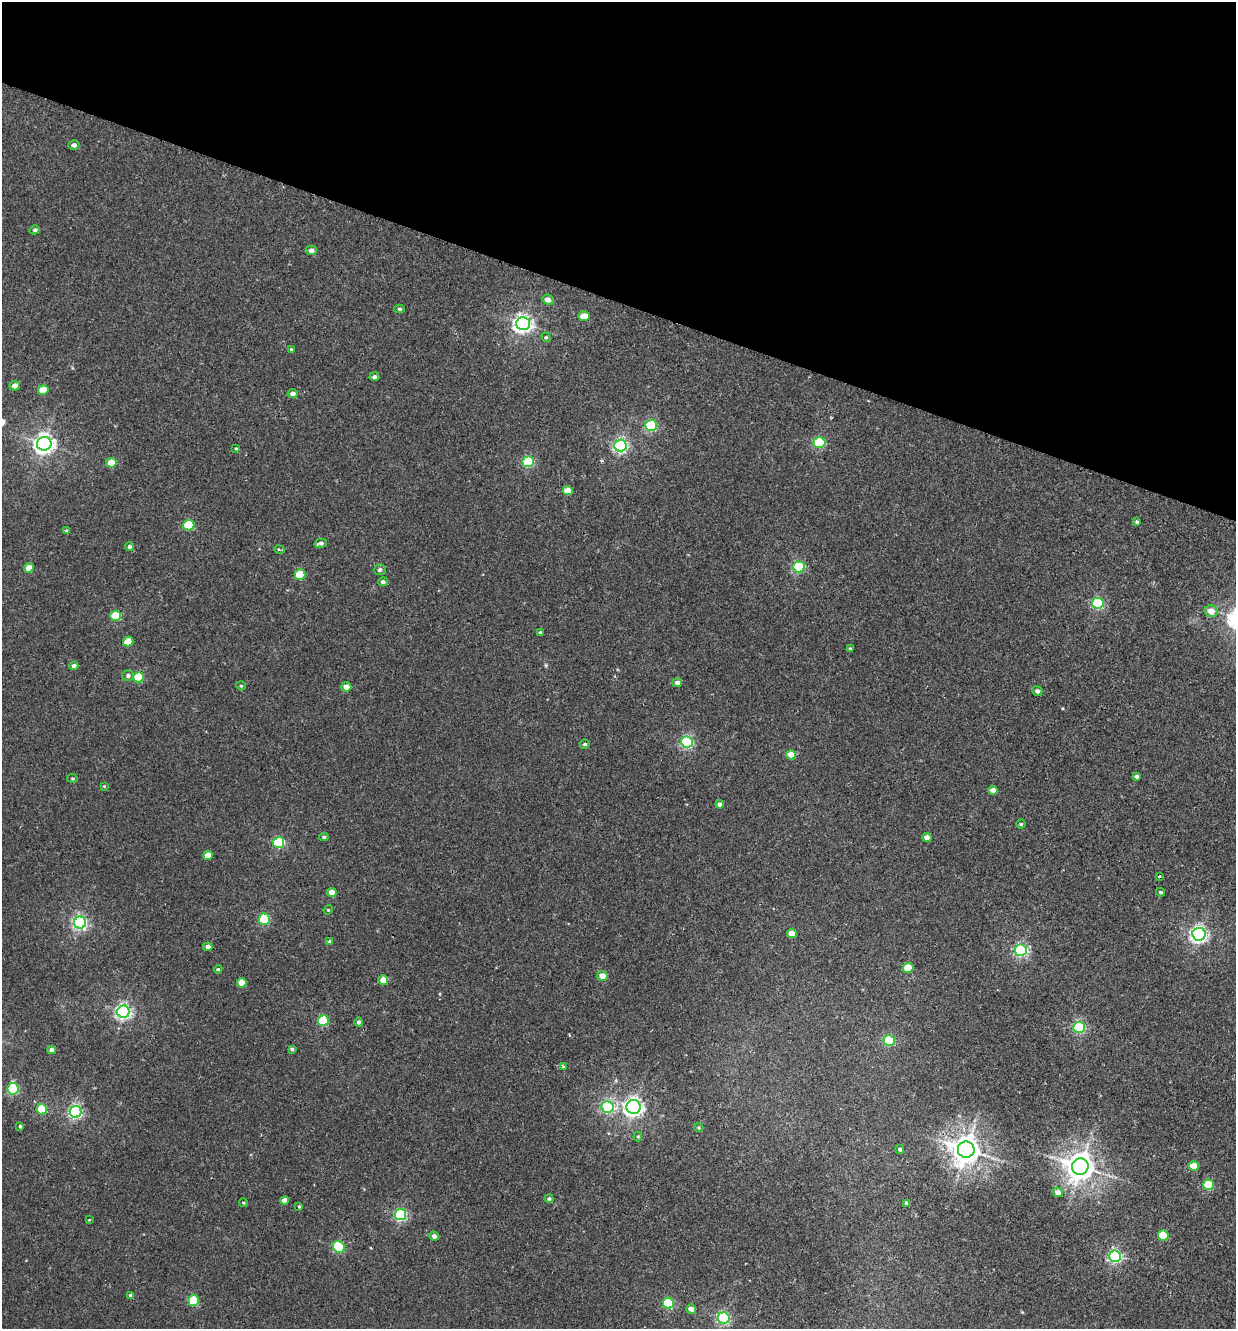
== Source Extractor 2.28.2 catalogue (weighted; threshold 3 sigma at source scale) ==
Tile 2 of 4 x 4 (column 2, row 1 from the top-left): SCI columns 1549-2782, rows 4005-5331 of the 5438 x 5356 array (HDU 1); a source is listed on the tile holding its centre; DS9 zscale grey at full resolution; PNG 1238 x 1331 px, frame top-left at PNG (2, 2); each listed source drawn as its Kron ellipse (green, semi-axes under 4 px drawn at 4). Shown black and unused: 23% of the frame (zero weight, under 2 of 3 exposures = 3% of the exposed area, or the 3 px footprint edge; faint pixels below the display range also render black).
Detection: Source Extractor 2.28.2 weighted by HDU 2 'WHT'; one run over the whole footprint, this tile lists its part. Background 0.026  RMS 0.0068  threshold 0.0307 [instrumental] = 3 sigma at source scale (4.5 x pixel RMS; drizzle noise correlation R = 1.50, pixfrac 1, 0.05/0.05 arcsec/px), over >= 5 px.
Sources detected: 114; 2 cosmic-ray / hot-pixel residue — neither listed nor drawn; the other 112 listed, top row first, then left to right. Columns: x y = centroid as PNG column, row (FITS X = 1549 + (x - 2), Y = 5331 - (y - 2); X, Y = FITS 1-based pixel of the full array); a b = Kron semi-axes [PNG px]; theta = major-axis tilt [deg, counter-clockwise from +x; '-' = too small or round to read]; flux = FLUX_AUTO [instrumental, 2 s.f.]
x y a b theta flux
74 145 5 4 - 2.7
35 230 5 4 - 1.2
311 250 5 4 - 2.7
548 300 6 5 - 3.8
400 309 5 4 - 1.2
584 316 5 4 - 11
523 324 7 6 - 290
546 337 5 4 - 0.97
291 349 3 3 - 0.61
374 377 5 4 - 1.7
15 386 5 5 - 4
43 390 5 4 - 14
293 394 5 4 - 3.4
651 425 6 5 - 77
819 442 6 5 - 57
44 444 7 7 - 350
620 445 6 6 - 160
236 448 4 3 - 0.64
528 462 6 5 - 64
111 463 5 5 - 14
568 491 5 4 - 11
1137 522 4 3 - 1
189 525 5 5 - 35
67 531 4 3 - 1.4
321 543 6 4 15 2.1
129 547 4 4 - 1.6
279 549 5 3 - 1.5
799 567 6 5 - 74
29 568 5 4 - 11
380 570 6 5 - 1.8
300 574 5 5 - 20
383 582 5 4 - 1.7
1098 603 6 5 - 77
1211 611 6 6 - 6.7
116 616 5 5 - 28
540 633 4 3 - 1.3
128 641 5 5 - 14
850 648 4 4 - 0.8
74 666 4 4 - 3
128 676 6 5 - 1.9
139 677 5 5 - 28
677 682 5 4 - 2.7
241 686 5 4 - 0.79
346 687 5 4 - 5
1037 691 5 5 - 2.1
687 742 6 5 - 100
585 744 5 4 - 1.3
791 755 5 4 - 9.9
1137 776 4 4 - 1.6
72 778 5 3 - 0.74
104 786 3 2 - 0.5
993 790 5 4 - 6
720 804 4 4 - 2.7
1021 824 4 4 - 0.82
324 837 4 4 - 0.89
927 837 4 4 - 4.8
279 843 5 5 - 62
208 855 5 4 - 7.9
1159 876 4 3 - 0.9
332 892 5 4 - 6.7
1160 892 4 3 - 0.88
328 910 5 4 - 0.64
264 919 5 5 - 53
80 923 6 6 - 160
792 933 5 4 - 8.6
1199 934 6 6 - 240
329 942 3 3 - 1.4
208 947 4 4 - 3.1
1021 950 6 6 - 120
908 968 5 5 - 18
218 969 4 4 - 0.86
602 976 5 5 - 5.7
383 980 5 4 - 8.3
242 983 5 4 - 8.1
123 1012 6 6 - 190
323 1021 5 5 - 46
358 1022 5 4 - 1.7
1079 1027 6 5 - 82
889 1041 5 5 - 45
292 1049 4 3 - 1.4
52 1050 4 4 - 4.1
563 1066 3 3 - 2
13 1089 5 5 - 66
608 1107 6 5 - 91
633 1107 7 7 - 310
42 1109 5 5 - 27
76 1112 6 6 - 130
20 1126 3 3 - 0.94
699 1127 5 4 - 0.88
638 1136 5 4 - 0.76
900 1149 4 4 - 1.2
966 1150 8 8 - 940
1194 1166 5 4 - 15
1080 1167 8 8 - 880
1208 1185 5 5 - 34
1058 1192 5 4 - 4.3
549 1199 4 4 - 1.3
284 1201 4 4 - 6
243 1203 4 4 - 0.79
907 1203 4 3 - 2
299 1206 4 3 - 0.74
400 1215 5 5 - 92
89 1220 3 3 - 0.47
1163 1235 5 5 - 21
434 1236 5 4 - 2.5
339 1247 6 5 - 57
1115 1256 6 6 - 130
131 1296 4 4 - 2.6
194 1301 5 5 - 34
668 1303 5 5 - 44
691 1309 5 4 - 3.9
724 1318 6 5 - 100